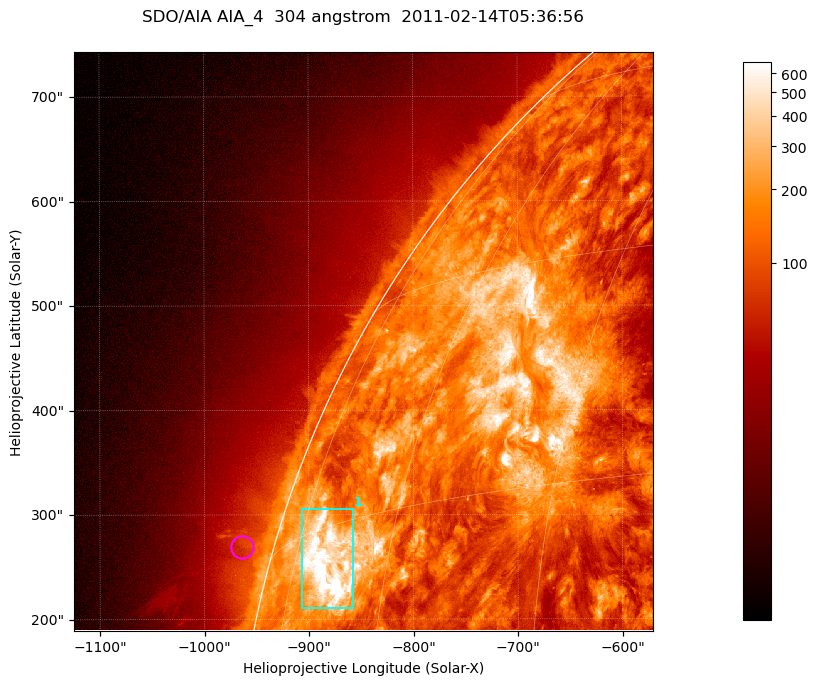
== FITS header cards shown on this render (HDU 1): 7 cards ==
TELESCOP= 'SDO/AIA '           / For AIA: SDO/AIA
INSTRUME= 'AIA_4   '           / For AIA: AIA_ATA1, AIA_ATA2, AIA_ATA3 or AIA_AT
WAVELNTH=                  304 / [angstrom] Wavelength
WAVEUNIT= 'angstrom'           / Wavelength unit: angstrom
DATE-OBS= '2011-02-14T05:36:56.125' / [ISO] Date when observation started; ISO 8
CTYPE1  = 'HPLN-TAN'           / CTYPE1; Typically HPLN
CTYPE2  = 'HPLT-TAN'           / CTYPE2; Typically HPLT

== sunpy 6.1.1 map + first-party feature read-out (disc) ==
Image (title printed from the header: SDO/AIA AIA_4  304 angstrom  2011-02-14T05:36:56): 923 x 923 px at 0.6 arcsec/px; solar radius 972 arcsec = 1619 px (partial field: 4.9% of the solar disc is inside the frame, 47% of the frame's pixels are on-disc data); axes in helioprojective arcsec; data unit not stated in the header (colour bar unlabelled)
Orientation: roll -0.132 deg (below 1 deg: not rotated)
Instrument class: DISC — disc imager (sunpy class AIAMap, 304 A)
Bright regions (active regions / flare kernels): reference = the on-disc median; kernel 7 px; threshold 5 sigma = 367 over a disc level ~129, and >= 1.15x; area >= 851 px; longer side >= 11 px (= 6.6 arcsec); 1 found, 1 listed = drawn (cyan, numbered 1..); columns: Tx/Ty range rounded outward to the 2 arcsec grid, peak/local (2 s.f.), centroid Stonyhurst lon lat
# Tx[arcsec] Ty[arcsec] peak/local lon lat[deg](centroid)
1 -908..-858 210..306 12 -69 +12
Off-limb structures (1.02-1.3 R_sun): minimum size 400 px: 1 found; the strongest spans PA ~70..80 deg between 1.02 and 1.06 R_sun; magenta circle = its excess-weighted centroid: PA ~75 deg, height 1.03 R_sun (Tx ~-964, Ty ~268 arcsec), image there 1.8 x the reference